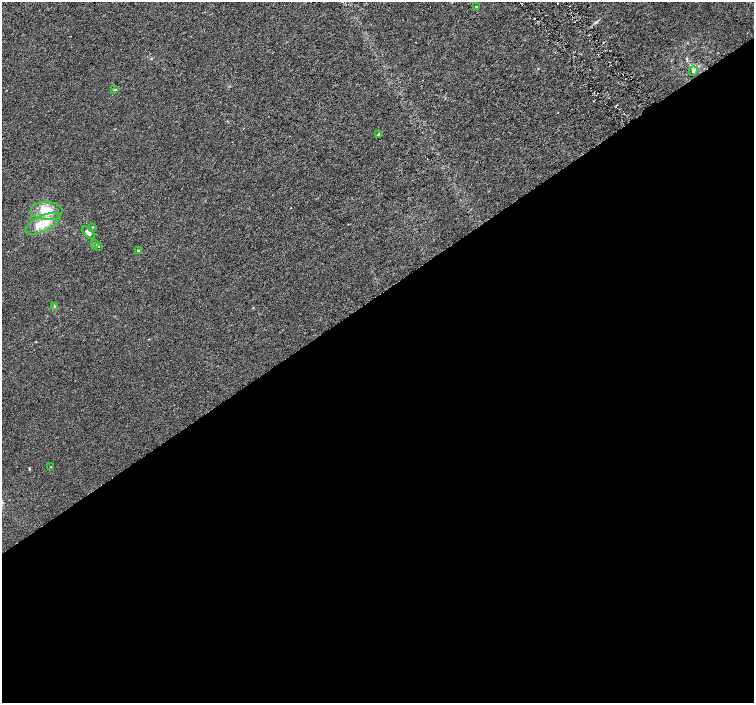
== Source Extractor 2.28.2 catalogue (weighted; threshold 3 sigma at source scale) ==
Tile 15 of 4 x 4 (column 3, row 4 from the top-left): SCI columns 3012-4514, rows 201-1601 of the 6018 x 5941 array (HDU 1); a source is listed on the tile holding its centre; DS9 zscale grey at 2 x 2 block average (1 PNG px = mean of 2 x 2 image px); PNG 756 x 705 px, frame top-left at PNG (2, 2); each listed source drawn as its Kron ellipse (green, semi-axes under 4 px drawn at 4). Shown black and unused: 58% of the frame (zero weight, under 3 of 6 exposures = <1% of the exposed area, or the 3 px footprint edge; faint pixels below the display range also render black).
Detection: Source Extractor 2.28.2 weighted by HDU 2 'WHT'; one run over the whole footprint, this tile lists its part. Background 0.00114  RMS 0.0016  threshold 0.0067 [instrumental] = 3 sigma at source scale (4.09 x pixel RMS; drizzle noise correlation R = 1.36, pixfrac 0.8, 0.0396/0.0396 arcsec/px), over >= 5 px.
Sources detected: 13; all 13 listed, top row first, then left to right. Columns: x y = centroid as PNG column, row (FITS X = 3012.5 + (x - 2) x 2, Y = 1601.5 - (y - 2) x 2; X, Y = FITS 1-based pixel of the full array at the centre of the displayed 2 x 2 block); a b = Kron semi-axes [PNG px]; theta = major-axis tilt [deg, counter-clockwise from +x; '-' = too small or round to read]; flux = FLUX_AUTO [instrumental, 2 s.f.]
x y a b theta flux
477 7 4 3 - 0.4
693 71 5 3 - 0.53
115 90 4 2 - 0.28
379 134 4 3 - 0.44
46 211 16 9 -2 6.4
43 224 19 8 26 5.7
93 227 3 2 - 0.19
88 233 8 3 -47 1
95 244 4 3 - 0.35
98 246 3 2 - 0.17
138 251 3 2 - 0.26
55 307 3 3 - 0.41
51 467 2 2 - 0.14
Diffuse or blended objects may show on this block-average render without a row.